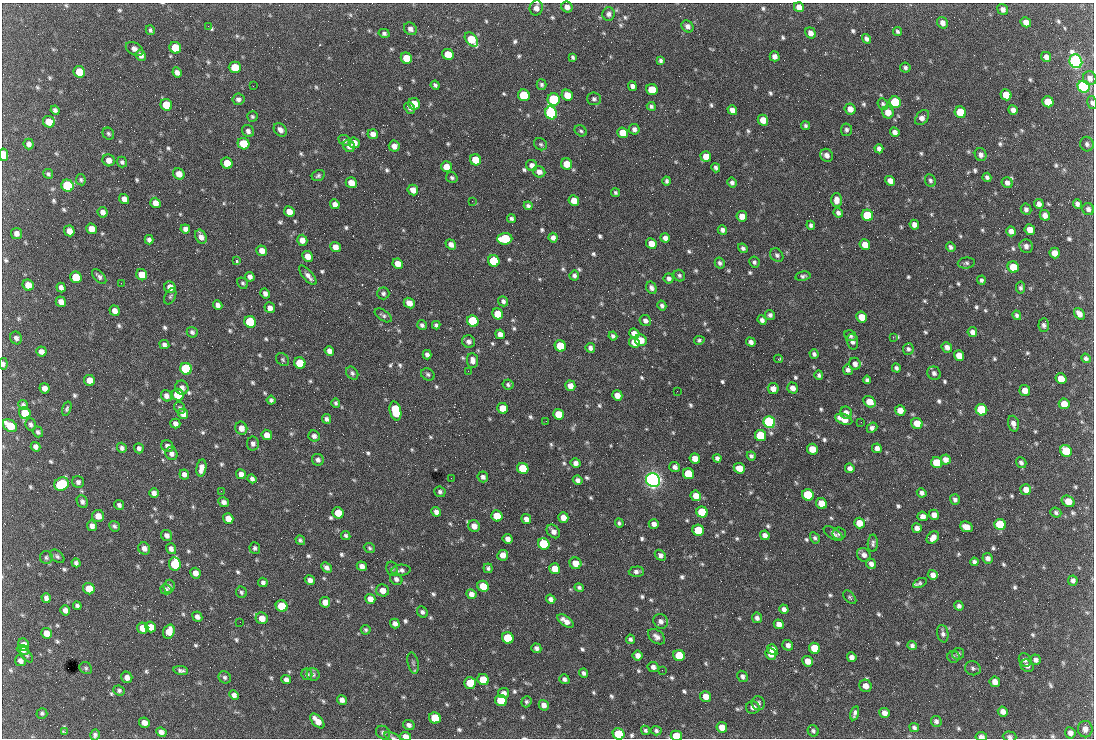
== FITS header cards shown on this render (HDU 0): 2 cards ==
NAXIS1  =                 1092 /fastest changing axis
NAXIS2  =                  736 /next to fastest changing axis

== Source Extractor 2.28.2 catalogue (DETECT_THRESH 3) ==
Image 1092 x 736 px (HDU 0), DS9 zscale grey, 1 PNG px = 1 image px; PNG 1096 x 740 px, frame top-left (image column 1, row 736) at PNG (2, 3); each listed source drawn as its Kron ellipse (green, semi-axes under 4 px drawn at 4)
Background 1520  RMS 37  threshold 110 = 3 sigma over >= 5 px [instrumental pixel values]
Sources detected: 814; of the 814, the 500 brightest by FLUX_AUTO listed and drawn (314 fainter detections omitted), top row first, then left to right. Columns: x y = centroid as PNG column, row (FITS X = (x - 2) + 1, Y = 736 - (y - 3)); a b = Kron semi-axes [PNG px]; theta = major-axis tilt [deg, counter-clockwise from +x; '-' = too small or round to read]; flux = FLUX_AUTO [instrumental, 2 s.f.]
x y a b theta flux
567 7 6 5 - 1.2e+04
799 7 5 5 - 1.9e+04
536 8 7 6 - 1.3e+04
1003 9 6 5 - 1.0e+04
609 14 7 6 - 7.5e+03
1026 22 5 4 - 1.7e+04
942 23 6 5 - 1.3e+04
208 26 3 2 - 5.0e+03
687 26 6 5 - 9.5e+03
410 29 7 6 - 1.0e+04
150 30 5 3 - 5.0e+03
897 32 5 4 - 4.8e+03
384 33 5 4 - 5.3e+03
810 33 6 5 - 1.3e+04
866 39 5 4 - 7.1e+03
471 40 8 5 -51 8.5e+04
175 48 6 5 - 7.6e+04
134 49 9 6 -28 1.2e+04
448 54 6 5 - 5.3e+04
141 55 6 5 - 1.1e+04
775 56 5 5 - 1.1e+04
573 57 4 3 - 4.6e+03
1046 57 5 4 - 1.3e+04
406 58 6 5 - 5.7e+04
661 61 4 3 - 5.0e+03
1076 61 7 6 - 1.3e+06
235 67 6 5 - 5.0e+04
905 68 5 5 - 5.5e+03
79 72 6 5 - 7.7e+04
177 72 5 4 - 1.1e+04
1090 78 7 6 - 1.2e+04
435 85 4 4 - 5.4e+03
542 85 5 5 - 5.6e+03
253 86 2 2 - 1.9e+04
632 86 5 4 - 9.3e+03
1084 87 6 5 - 8.4e+05
652 90 6 5 - 6.2e+04
524 95 6 5 - 1.7e+05
567 95 6 5 - 3.9e+04
1006 95 6 5 - 5.7e+04
238 99 6 5 - 8.1e+03
554 99 6 6 - 2.8e+05
594 99 7 6 - 6.1e+03
895 102 6 5 - 2.0e+05
1048 102 6 5 - 6.0e+04
1092 103 7 4 -77 5.8e+03
414 104 6 5 - 4.7e+04
883 104 6 5 - 4.9e+03
166 105 6 5 - 7.6e+04
651 106 4 4 - 5.6e+03
410 108 6 4 -51 6.3e+03
850 109 5 5 - 2.1e+04
55 110 5 4 - 7.0e+03
732 110 5 4 - 1.6e+04
1013 110 5 4 - 1.1e+04
888 112 6 5 - 2.7e+04
960 112 6 5 - 9.3e+04
551 113 6 6 - 5.9e+05
252 116 5 5 - 4.6e+03
922 117 8 5 49 1.3e+04
763 120 5 5 - 3.3e+04
49 122 6 5 - 3.8e+04
805 126 4 4 - 4.6e+03
634 129 5 5 - 9.1e+03
280 130 7 5 -49 1.2e+04
846 130 6 5 - 5.8e+03
248 131 6 5 - 8.4e+03
581 131 6 5 - 4.9e+03
895 132 5 4 - 1.0e+04
623 133 5 5 - 4.2e+04
108 134 6 5 - 5.3e+03
373 134 5 5 - 1.2e+04
345 140 6 5 - 6.2e+03
354 143 5 5 - 2.0e+04
29 144 5 5 - 9.4e+03
243 144 6 5 - 6.5e+04
541 144 7 5 -32 4.8e+03
1087 144 7 6 - 6.8e+03
349 146 6 5 - 1.4e+04
394 146 5 5 - 1.4e+04
879 149 5 4 - 9.4e+03
3 155 6 4 -79 3.8e+04
827 155 7 6 - 1.2e+04
981 155 6 5 - 1.0e+04
706 156 5 5 - 3.1e+04
109 160 6 6 - 1.5e+04
475 160 6 5 - 5.3e+04
122 162 5 5 - 5.7e+03
227 163 6 5 - 4.0e+04
567 164 6 5 - 3.5e+04
532 165 6 5 - 1.2e+04
446 167 5 5 - 2.8e+04
716 168 5 4 - 6.2e+03
539 172 6 5 - 1.2e+04
48 174 5 4 - 4.9e+03
179 174 6 5 - 2.2e+04
318 176 6 5 - 5.8e+03
987 177 4 4 - 6.5e+03
452 178 6 5 - 5.3e+03
81 180 5 4 - 4.6e+03
930 180 6 5 - 5.8e+03
667 181 4 3 - 5.3e+03
890 181 5 4 - 1.6e+04
351 183 6 5 - 2.7e+04
732 183 5 4 - 7.4e+03
1007 183 6 5 - 9.6e+03
67 186 6 6 - 2.7e+05
413 190 5 5 - 2.3e+04
615 193 4 3 - 4.6e+03
124 199 5 5 - 1.5e+04
836 200 7 5 89 1.6e+04
472 201 2 2 - 5.7e+03
574 201 5 5 - 2.9e+04
155 203 5 5 - 1.8e+04
335 204 5 4 - 1.3e+04
1039 204 5 4 - 1.0e+04
1077 204 5 4 - 7.3e+03
528 206 4 4 - 6.1e+03
1026 209 6 5 - 7.6e+03
1088 209 6 6 - 8.3e+03
103 212 5 5 - 1.2e+04
289 212 5 5 - 2.1e+04
838 213 5 4 - 8.2e+03
867 215 6 5 - 1.5e+05
1045 215 5 5 - 1.4e+04
742 216 5 5 - 1.9e+04
511 218 4 4 - 5.8e+03
811 225 4 4 - 5.4e+03
914 225 5 4 - 1.3e+04
91 229 5 5 - 2.0e+04
185 229 5 4 - 1.0e+04
722 230 5 4 - 7.9e+03
1030 230 5 5 - 2.5e+04
69 231 5 5 - 2.0e+04
1011 231 5 4 - 1.2e+04
16 233 5 5 - 1.1e+04
201 237 7 5 -65 1.5e+04
553 238 5 4 - 1.0e+04
665 238 5 4 - 1.0e+04
505 239 7 6 - 1.7e+05
149 240 5 4 - 7.8e+03
302 240 5 5 - 1.9e+04
651 243 5 5 - 3.3e+04
451 244 6 4 -39 1.3e+04
865 245 5 5 - 3.3e+04
1026 246 7 6 - 1.0e+04
335 247 5 5 - 1.9e+04
951 247 5 4 - 6.8e+03
743 248 5 4 - 6.4e+03
262 251 5 5 - 1.8e+04
1055 253 5 5 - 2.6e+04
777 255 7 6 - 6.8e+03
307 256 6 5 - 2.3e+04
236 261 3 3 - 1.2e+05
494 261 6 5 - 1.5e+05
754 262 5 5 - 5.2e+03
720 263 6 4 -59 5.6e+03
966 263 8 5 6 5.6e+03
398 264 5 5 - 2.5e+04
1013 267 6 5 - 5.7e+04
142 275 6 5 - 3.3e+04
308 275 12 5 -50 1.1e+04
574 275 5 4 - 6.1e+03
99 276 9 5 -47 6.8e+03
679 276 6 5 - 5.5e+03
803 276 7 4 10 5.6e+03
76 277 6 5 - 9.9e+04
250 277 5 4 - 9.3e+03
669 278 5 5 - 7.7e+03
981 280 4 4 - 5.2e+03
121 283 2 2 - 9.0e+03
243 283 6 5 - 4.5e+03
28 285 6 5 - 3.1e+04
61 287 5 4 - 9.5e+03
170 287 6 5 - 2.0e+04
651 288 6 5 - 8.8e+03
1021 288 6 4 78 6.0e+03
383 293 6 6 - 6.4e+03
265 294 5 4 - 9.7e+03
170 296 8 5 63 5.1e+03
503 301 5 5 - 6.7e+03
61 302 5 5 - 1.7e+04
409 303 6 5 - 2.1e+04
218 305 5 4 - 9.6e+03
662 305 5 4 - 6.4e+03
270 308 5 5 - 1.2e+04
115 311 5 5 - 1.6e+04
498 314 5 5 - 5.7e+04
1079 314 6 4 -52 1.6e+04
383 315 9 5 -34 6.1e+03
770 315 5 5 - 6.7e+03
1017 315 5 4 - 5.4e+03
862 317 5 5 - 4.1e+04
762 320 5 4 - 7.8e+03
473 321 6 5 - 2.6e+05
645 321 6 5 - 8.8e+03
250 322 6 5 - 2.1e+05
422 325 5 4 - 6.1e+03
436 325 4 4 - 5.3e+03
1044 325 7 5 87 7.9e+03
192 332 6 5 - 6.0e+03
972 332 5 4 - 1.0e+04
634 333 5 4 - 1.7e+04
500 334 5 4 - 1.2e+04
613 336 4 4 - 6.1e+03
850 336 6 5 - 6.9e+03
893 337 2 2 - 1.5e+04
16 338 6 5 - 9.0e+03
641 340 6 5 - 2.9e+04
699 340 5 4 - 4.7e+03
469 342 6 6 - 9.2e+03
634 342 5 5 - 2.7e+04
751 342 5 4 - 9.5e+03
852 342 8 5 -73 8.4e+03
164 345 5 4 - 7.8e+03
560 346 6 5 - 8.6e+04
947 347 5 5 - 1.1e+04
590 348 5 4 - 9.1e+03
908 349 6 5 - 6.4e+03
41 351 5 5 - 1.2e+04
329 351 5 4 - 1.2e+04
814 354 5 4 - 6.8e+03
427 355 5 4 - 8.6e+03
959 356 5 5 - 2.7e+04
1086 358 5 4 - 5.4e+03
283 359 7 5 -47 4.7e+03
778 359 4 3 - 1.1e+04
472 360 7 5 -84 1.2e+04
300 363 6 5 - 9.0e+04
3 364 6 4 -85 7.1e+03
855 364 6 5 - 1.1e+04
896 368 4 4 - 6.1e+03
186 369 6 5 - 3.1e+05
848 370 5 5 - 8.7e+03
468 371 2 2 - 5.8e+03
352 373 7 5 -53 6.2e+03
934 373 7 6 - 7.8e+03
428 374 7 5 -31 5.2e+03
819 375 5 4 - 5.6e+03
1061 379 5 5 - 3.5e+04
89 380 5 5 - 2.7e+04
867 380 4 4 - 6.1e+03
508 385 5 5 - 5.0e+03
570 386 5 5 - 1.8e+04
44 388 5 5 - 1.4e+04
182 388 7 6 - 1.0e+04
792 388 6 5 - 1.6e+04
773 389 5 5 - 1.7e+04
677 391 2 2 - 5.8e+03
1025 391 6 5 - 2.4e+04
178 395 6 5 - 1.1e+05
617 395 5 5 - 2.0e+04
166 396 6 5 - 1.1e+04
271 400 4 4 - 5.8e+03
870 402 6 5 - 3.7e+04
336 403 5 4 - 4.6e+03
1064 404 5 5 - 3.6e+04
23 405 5 4 - 6.8e+03
180 408 6 5 - 4.8e+03
503 408 6 5 - 3.9e+04
67 409 7 4 72 5.0e+03
900 410 5 5 - 2.4e+04
981 410 6 5 - 2.8e+05
395 411 10 5 -76 1.4e+05
25 413 6 5 - 5.4e+04
846 413 6 5 - 1.4e+04
183 414 5 5 - 1.5e+04
558 414 5 5 - 4.6e+04
327 419 5 4 - 6.8e+03
844 419 9 5 -20 3.3e+04
546 421 2 2 - 6.8e+03
769 422 6 5 - 7.1e+05
861 422 2 2 - 5.7e+03
917 423 6 5 - 3.4e+04
30 424 6 5 - 5.7e+03
175 424 5 4 - 9.8e+03
1013 424 8 5 -73 1.2e+04
10 426 8 5 -37 6.1e+04
241 428 6 6 - 1.8e+04
872 428 5 4 - 9.0e+03
38 432 5 5 - 5.7e+03
267 435 5 5 - 2.0e+04
314 436 6 5 - 8.4e+03
761 436 6 5 - 1.7e+05
253 444 7 6 - 8.1e+03
167 446 6 5 - 9.3e+03
35 447 5 4 - 9.0e+03
122 448 5 5 - 7.2e+03
139 448 5 5 - 7.7e+03
877 448 5 4 - 1.2e+04
812 449 5 5 - 3.8e+04
1066 451 6 5 - 1.0e+05
171 454 7 6 - 9.2e+03
751 456 4 4 - 6.1e+03
717 458 4 4 - 7.5e+03
695 459 5 5 - 2.4e+04
318 460 6 5 - 8.6e+03
946 460 5 5 - 1.4e+04
576 463 5 4 - 1.1e+04
937 463 6 5 - 9.7e+04
1021 463 6 5 - 7.1e+03
675 467 5 5 - 9.4e+03
201 468 8 5 80 1.8e+04
523 468 6 5 - 1.3e+05
739 468 6 5 - 3.4e+04
850 468 5 4 - 9.8e+03
184 474 5 5 - 1.1e+04
241 474 5 5 - 1.2e+04
688 474 6 5 - 1.1e+05
483 477 5 5 - 7.6e+03
451 478 2 2 - 5.1e+03
252 479 4 4 - 7.8e+03
578 480 5 4 - 8.5e+03
653 480 7 7 - 1.7e+06
78 482 6 5 - 8.0e+03
62 484 7 6 - 2.0e+05
1026 490 5 5 - 2.2e+04
221 491 2 2 - 7.4e+03
440 492 6 5 - 6.1e+03
154 493 5 4 - 1.1e+04
922 493 5 4 - 8.9e+03
808 495 6 5 - 1.6e+05
696 496 5 5 - 2.9e+04
955 500 5 5 - 6.8e+03
1068 501 7 5 -33 4.5e+04
82 502 6 5 - 7.9e+03
224 502 5 5 - 1.0e+04
821 503 5 5 - 3.8e+04
119 505 5 4 - 7.6e+03
436 512 5 4 - 1.1e+04
702 512 6 5 - 1.2e+05
1056 512 6 5 - 5.3e+03
338 513 6 5 - 4.5e+04
934 515 5 5 - 1.7e+04
98 516 6 6 - 2.2e+04
497 516 6 5 - 6.1e+04
923 516 5 4 - 1.4e+04
228 518 5 5 - 2.5e+04
563 518 5 5 - 2.1e+04
526 519 5 4 - 1.3e+04
619 523 4 4 - 4.8e+03
859 523 5 5 - 3.1e+04
654 524 5 4 - 1.1e+04
1000 525 6 5 - 1.6e+05
92 526 5 5 - 1.2e+04
114 526 6 5 - 5.8e+03
474 526 6 5 - 1.9e+04
966 527 6 5 - 2.5e+04
917 528 5 5 - 1.3e+04
698 530 6 5 - 9.7e+04
553 531 7 5 -46 1.3e+04
839 533 6 6 - 6.6e+03
833 534 10 5 -33 8.1e+03
167 535 6 5 - 1.1e+04
346 535 5 4 - 5.2e+03
765 535 5 4 - 1.2e+04
815 538 6 4 -59 5.2e+03
933 538 7 5 45 1.7e+04
508 539 5 4 - 1.2e+04
300 540 5 4 - 4.6e+03
873 543 9 5 88 6.5e+03
544 544 6 5 - 1.8e+05
144 548 6 5 - 1.1e+04
255 548 5 5 - 5.5e+03
369 548 6 5 - 4.9e+03
171 549 5 5 - 9.9e+03
503 555 5 5 - 1.8e+04
660 555 6 4 -44 8.8e+03
864 555 7 6 - 1.1e+04
57 556 8 5 -40 5.3e+03
46 557 6 6 - 5.6e+03
988 558 5 5 - 1.0e+04
974 562 4 4 - 7.1e+03
76 563 4 4 - 6.0e+03
575 563 6 5 - 3.3e+04
175 564 7 6 - 1.7e+05
871 564 5 4 - 1.0e+04
362 566 5 4 - 1.2e+04
326 567 6 4 -43 8.3e+03
488 568 5 4 - 5.2e+03
392 569 7 5 -76 4.7e+03
555 569 5 5 - 3.3e+04
401 570 9 5 4 8.7e+03
636 572 7 5 3 8.4e+03
195 573 5 5 - 1.5e+04
933 575 5 5 - 1.4e+04
396 579 6 5 - 8.3e+03
310 580 5 4 - 1.2e+04
1073 581 5 4 - 7.9e+03
263 582 5 4 - 6.8e+03
920 583 7 3 28 4.9e+03
169 586 6 5 - 6.5e+03
483 586 6 5 - 4.8e+04
579 587 5 4 - 4.8e+03
89 589 6 5 - 4.5e+04
166 589 6 5 - 5.5e+03
383 590 6 6 - 2.1e+04
241 592 6 5 - 4.9e+03
471 594 5 4 - 1.3e+04
850 597 8 5 -46 4.7e+03
46 598 5 4 - 8.3e+03
370 599 5 5 - 1.6e+04
551 599 5 4 - 8.9e+03
325 602 5 5 - 1.8e+04
77 606 4 4 - 5.7e+03
282 606 6 5 - 8.8e+04
959 606 5 4 - 7.0e+03
784 609 5 4 - 9.6e+03
65 610 5 4 - 1.2e+04
422 612 6 5 - 6.3e+03
197 617 5 4 - 1.0e+04
262 618 6 5 - 2.4e+04
757 618 5 5 - 7.9e+03
565 621 9 5 -35 1.8e+04
661 621 8 7 - 1.1e+04
240 622 2 2 - 4.6e+03
395 624 5 4 - 1.0e+04
779 624 5 4 - 1.3e+04
151 627 5 5 - 2.6e+04
143 628 6 5 - 2.9e+04
366 630 5 4 - 4.7e+03
169 632 7 5 71 3.1e+04
46 633 5 5 - 2.1e+04
943 634 9 5 -79 7.6e+03
656 637 10 6 -37 1.1e+04
508 638 6 5 - 1.2e+05
630 639 5 4 - 5.9e+03
24 645 6 5 - 2.0e+04
788 645 5 5 - 9.6e+03
912 646 5 4 - 6.3e+03
536 648 5 4 - 7.0e+03
814 648 6 5 - 6.6e+04
23 650 6 4 -24 1.1e+04
772 650 6 5 - 1.9e+04
771 654 6 5 - 2.3e+04
958 654 6 6 - 5.7e+03
26 655 9 4 -55 4.8e+03
679 655 6 5 - 8.0e+04
638 656 5 5 - 1.3e+04
852 657 5 4 - 1.1e+04
953 657 6 6 - 5.2e+03
1025 660 7 6 - 8.3e+03
1036 660 5 5 - 8.4e+03
20 661 6 5 - 1.0e+04
808 661 5 5 - 2.4e+04
413 663 11 5 -77 6.1e+03
1027 666 7 6 - 8.2e+03
653 667 5 5 - 9.8e+03
86 668 6 5 - 4.7e+03
973 668 8 7 - 6.5e+03
181 670 7 4 -9 6.8e+03
662 670 2 2 - 6.0e+03
584 673 5 4 - 6.1e+03
307 674 6 5 - 6.6e+03
313 674 6 6 - 5.6e+03
742 676 6 5 - 7.1e+03
127 677 6 5 - 1.3e+04
225 677 6 6 - 5.6e+03
483 679 6 5 - 6.1e+04
564 679 5 4 - 7.1e+03
286 680 5 4 - 8.3e+03
995 682 5 5 - 2.0e+04
470 683 6 6 - 5.6e+04
865 686 6 6 - 2.0e+04
119 690 6 5 - 5.4e+03
504 693 5 5 - 1.0e+04
234 695 5 4 - 9.2e+03
706 696 6 5 - 1.9e+04
342 700 5 4 - 1.1e+04
501 700 6 5 - 1.0e+05
526 702 6 5 - 4.8e+03
758 703 7 6 - 7.2e+03
544 705 5 4 - 1.3e+04
753 707 7 6 - 1.4e+04
1003 711 5 5 - 1.3e+04
42 713 5 5 - 5.1e+03
855 713 7 4 75 7.3e+03
885 713 5 5 - 1.2e+04
435 718 6 5 - 8.8e+04
317 721 9 5 -47 2.6e+04
936 721 5 5 - 7.5e+03
144 723 5 5 - 1.6e+04
409 725 6 5 - 9.1e+03
722 727 5 5 - 2.5e+04
914 727 5 4 - 6.2e+03
1085 729 8 7 - 1.4e+04
646 730 5 4 - 5.1e+03
656 731 5 4 - 5.1e+03
813 731 6 5 - 5.6e+03
65 732 3 2 - 1.2e+04
161 732 5 4 - 1.1e+04
383 733 8 6 -41 7.8e+03
1070 733 6 5 - 1.2e+04
619 734 6 5 - 1.1e+05
95 735 5 5 - 6.1e+03
405 736 5 4 - 1.7e+04
676 736 6 5 - 5.9e+04
393 737 9 4 -23 4.7e+03
981 737 6 4 -5 8.9e+03
1010 737 7 5 -4 6.1e+03
At the frame edge (FLAGS 8, measured only in part): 9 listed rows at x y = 1092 103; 3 155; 3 364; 619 734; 405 736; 676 736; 393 737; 981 737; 1010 737
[314 fainter detections neither listed nor drawn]